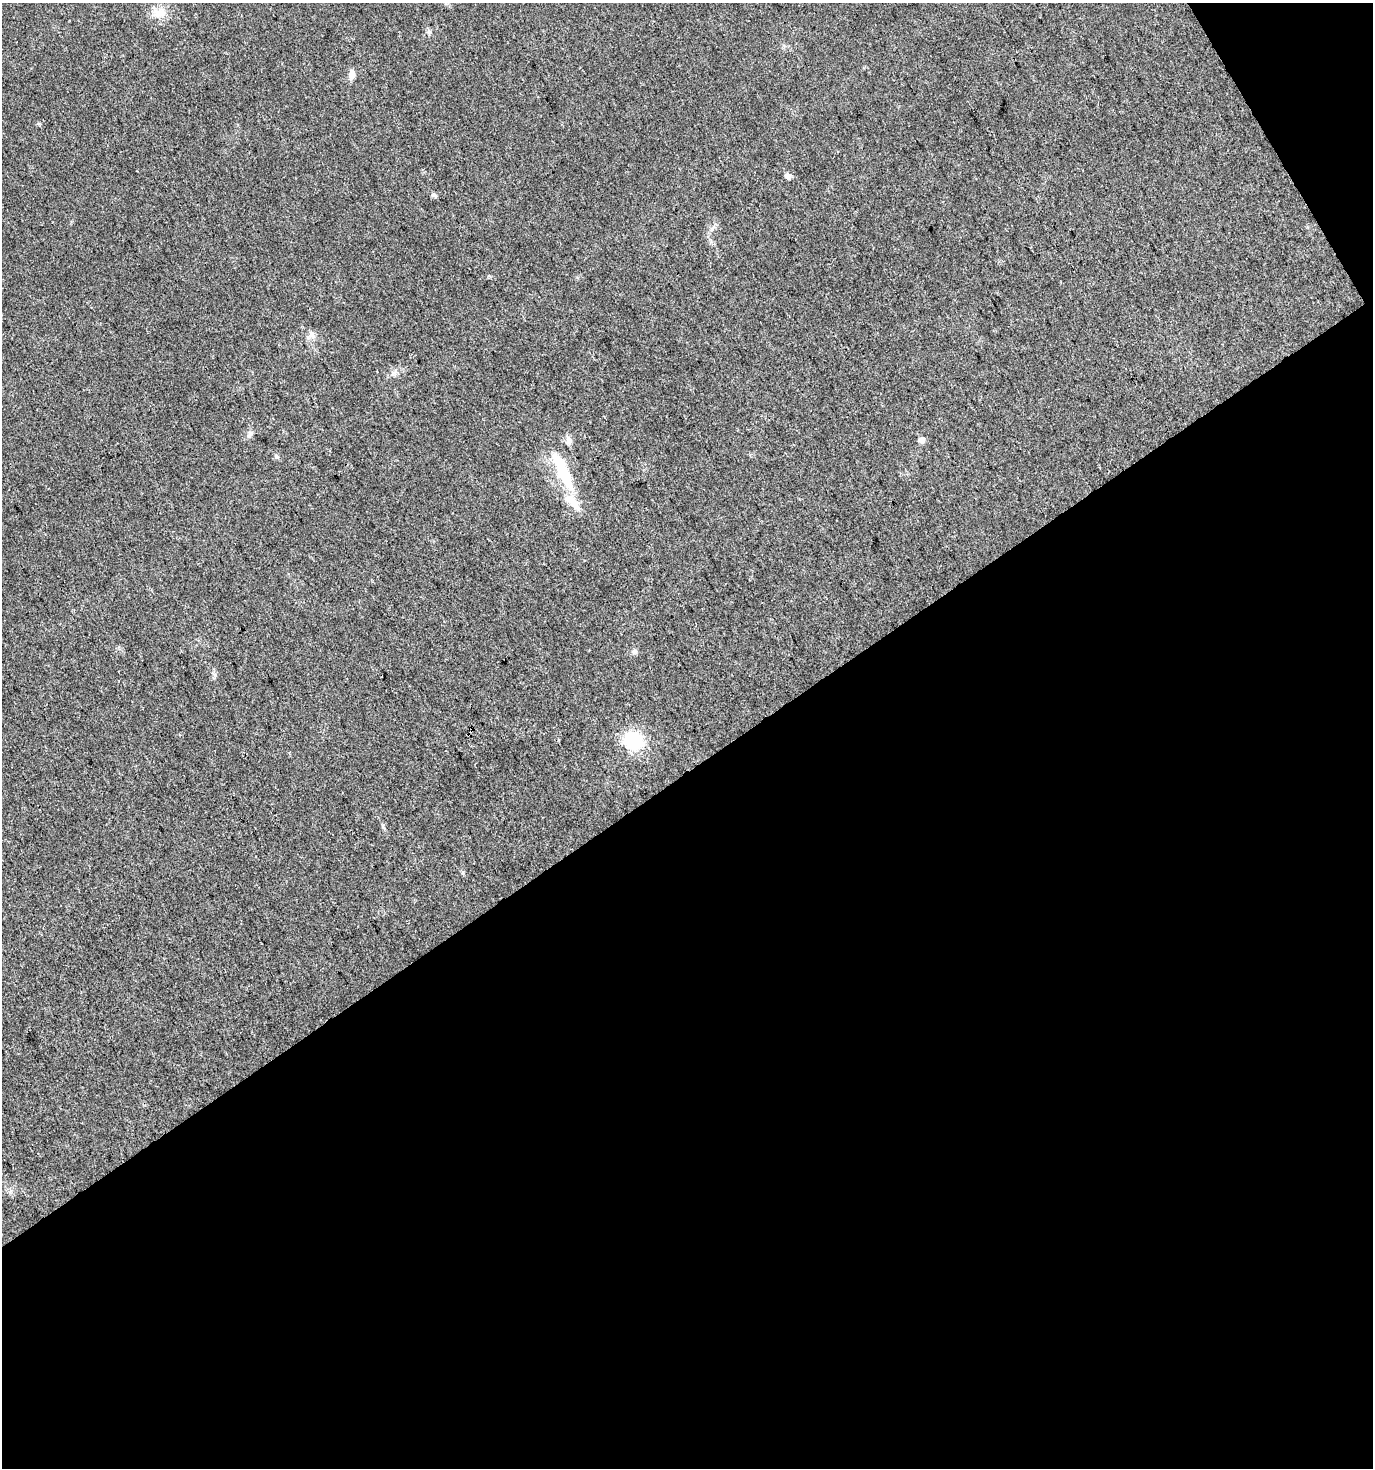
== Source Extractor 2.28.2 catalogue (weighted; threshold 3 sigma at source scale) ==
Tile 4 of 2 x 2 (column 2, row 2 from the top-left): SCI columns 1440-2810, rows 3-1468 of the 2895 x 2934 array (HDU 1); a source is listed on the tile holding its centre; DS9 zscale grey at full resolution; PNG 1375 x 1470 px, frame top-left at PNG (2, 3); no overlay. Shown black and unused: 49% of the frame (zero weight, under 3 of 4 exposures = <1% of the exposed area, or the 3 px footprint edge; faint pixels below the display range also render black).
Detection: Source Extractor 2.28.2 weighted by HDU 2 'WHT'; one run over the whole footprint, this tile lists its part. Background 0.0242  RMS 0.0045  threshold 0.0202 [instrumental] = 3 sigma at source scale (4.5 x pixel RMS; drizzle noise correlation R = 1.50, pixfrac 1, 0.0396/0.0396 arcsec/px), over >= 5 px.
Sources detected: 13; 2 inside a brighter listed object's ellipse — not listed separately; the other 11 listed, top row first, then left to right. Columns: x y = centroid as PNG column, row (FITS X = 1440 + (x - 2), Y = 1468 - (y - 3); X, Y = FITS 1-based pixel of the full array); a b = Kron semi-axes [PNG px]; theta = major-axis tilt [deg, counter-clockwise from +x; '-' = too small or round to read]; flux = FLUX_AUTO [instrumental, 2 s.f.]
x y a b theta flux
160 13 18 12 5 5.6
352 74 13 7 89 2.3
787 176 7 6 - 1.7
434 195 7 5 -61 0.92
312 335 11 8 -57 2.4
249 435 10 5 53 1.3
568 440 11 7 -83 2.2
921 440 8 7 - 1.8
564 475 43 14 -68 22
634 651 7 5 43 1
633 741 20 17 -48 23
Unlisted compact peaks at least as high as the median listed source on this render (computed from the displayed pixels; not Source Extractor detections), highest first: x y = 39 124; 276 456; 215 675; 429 32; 463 872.